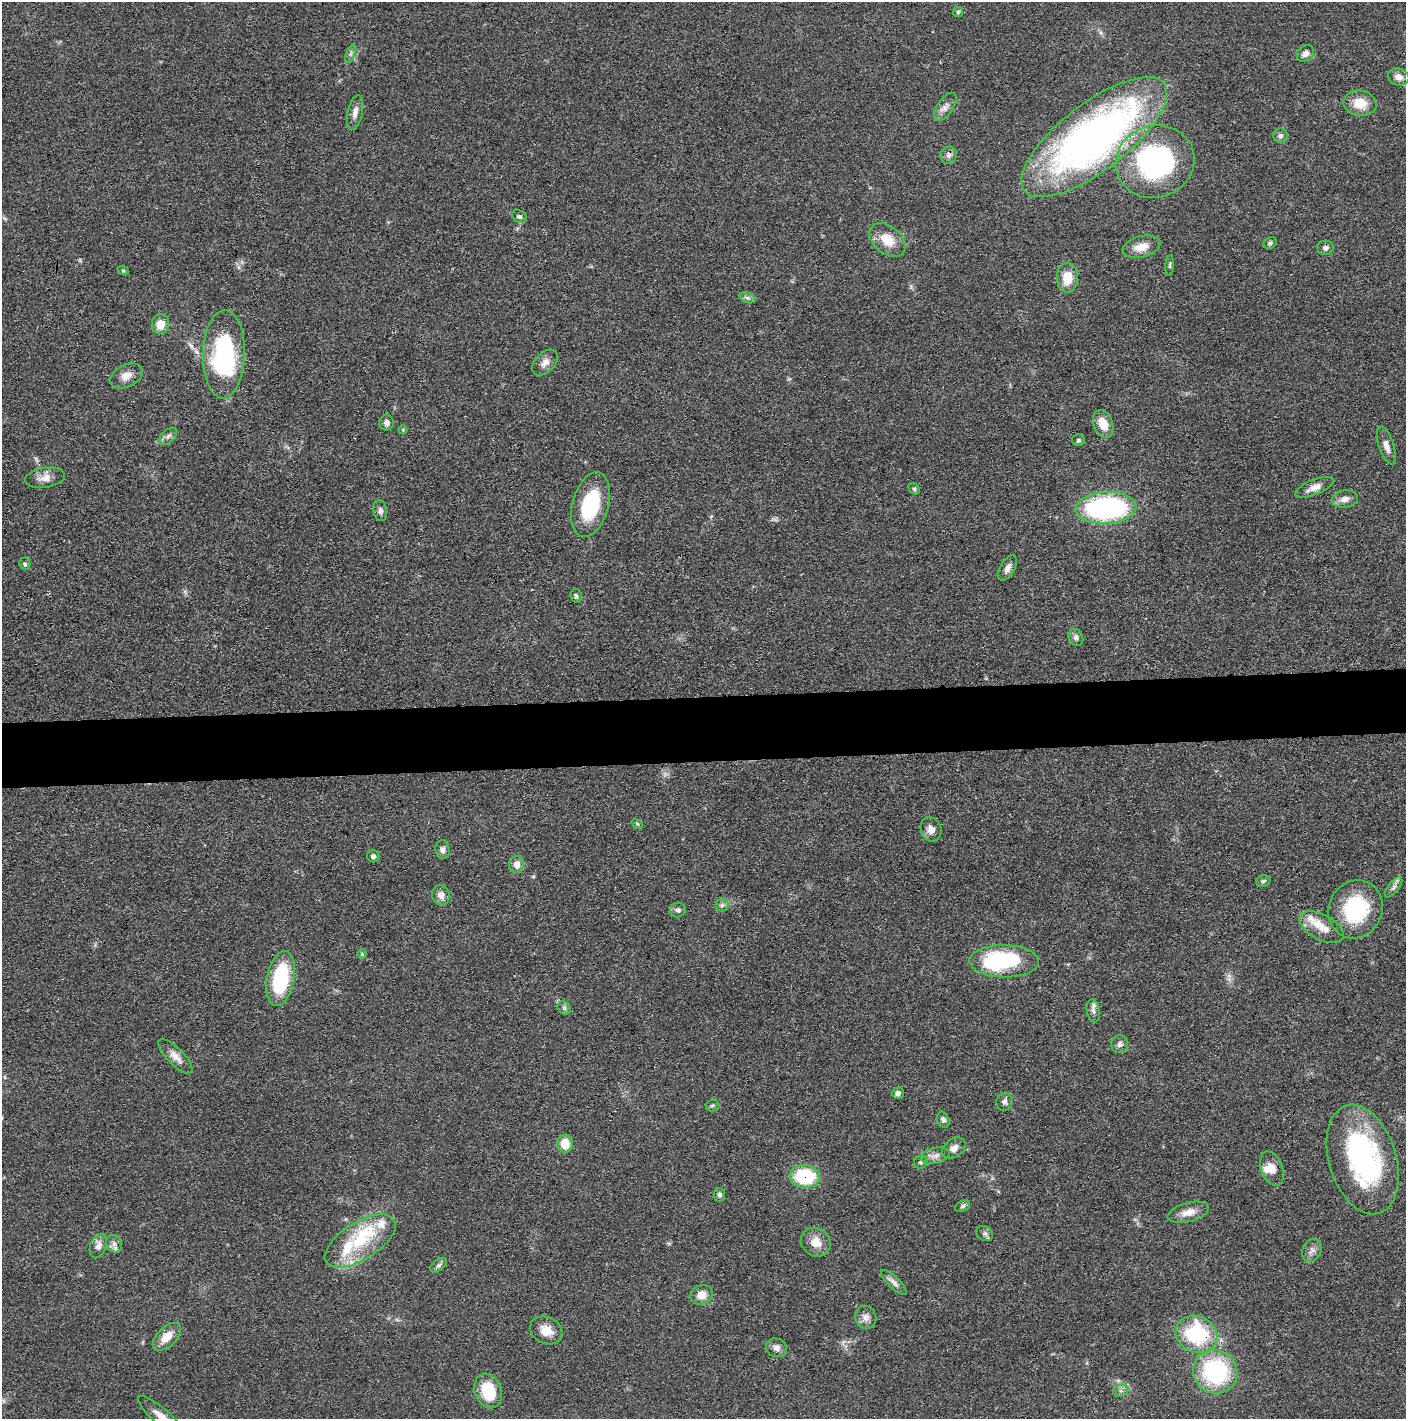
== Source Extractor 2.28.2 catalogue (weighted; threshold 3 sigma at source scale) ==
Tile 5 of 3 x 3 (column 2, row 2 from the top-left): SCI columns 1416-2819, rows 1424-2840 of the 4235 x 4264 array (HDU 1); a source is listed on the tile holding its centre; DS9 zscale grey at full resolution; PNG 1408 x 1421 px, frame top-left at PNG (2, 2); each listed source drawn as its Kron ellipse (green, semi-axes under 4 px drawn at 4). Shown black and unused: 5% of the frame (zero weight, under 3 of 4 exposures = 1% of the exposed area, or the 3 px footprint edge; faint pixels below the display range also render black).
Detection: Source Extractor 2.28.2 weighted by HDU 2 'WHT'; one run over the whole footprint, this tile lists its part. Background 0.0475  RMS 0.0051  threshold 0.023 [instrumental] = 3 sigma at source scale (4.5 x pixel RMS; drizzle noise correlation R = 1.50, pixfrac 1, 0.05/0.05 arcsec/px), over >= 5 px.
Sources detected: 101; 2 inside a brighter object's white glare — neither listed nor drawn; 7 inside a brighter listed object's ellipse — not listed separately; the other 92 listed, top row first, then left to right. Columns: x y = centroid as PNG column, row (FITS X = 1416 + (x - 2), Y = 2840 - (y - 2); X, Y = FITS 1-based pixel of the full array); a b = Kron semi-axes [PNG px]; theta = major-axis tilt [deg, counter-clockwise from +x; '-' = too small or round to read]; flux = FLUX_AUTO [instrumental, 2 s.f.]
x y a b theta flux
958 12 5 5 - 0.76
351 54 10 3 69 1.1
1305 54 9 7 33 2.4
1399 77 11 8 -15 3.7
1360 103 16 12 -10 9.4
945 107 16 7 55 3.3
355 112 18 7 78 3.6
1280 136 7 7 - 1.8
1094 137 88 33 38 280
949 155 9 8 - 2
1155 162 40 36 18 98
519 216 8 5 -32 1.3
887 240 21 13 -39 9.6
1270 243 7 5 35 1.1
1142 247 19 10 15 6.9
1325 248 8 7 - 1.7
1170 265 10 4 86 1
123 270 6 4 -19 0.66
1067 278 15 10 -90 9.6
747 298 8 5 -19 1.5
160 324 10 8 84 7.1
224 354 44 21 88 69
545 362 15 10 45 3.7
126 376 17 11 26 4.7
386 423 8 7 - 2
1103 424 14 9 -70 8.7
403 430 4 4 - 0.49
168 436 11 6 43 1.9
1078 440 6 5 - 0.96
1386 445 20 7 -71 4
45 478 20 10 8 4.7
1314 487 20 7 22 4.4
914 489 6 5 - 0.84
1345 499 13 8 8 3.3
591 505 33 18 74 34
1106 508 30 16 3 100
380 511 11 7 -80 1.8
25 564 6 5 - 1
1008 568 14 7 61 2.8
576 596 7 5 -79 1.2
1076 637 9 7 -61 2
637 824 6 4 -30 0.7
931 829 12 10 -70 3.9
442 850 9 7 -82 2.3
373 856 6 6 - 1.5
517 865 8 7 - 3.9
1263 881 7 6 - 1.1
1394 887 12 5 52 1.8
441 895 10 8 -63 3.5
722 905 6 6 - 1.4
1356 909 30 26 66 39
678 910 8 7 - 1.6
1322 927 24 13 -28 8.4
362 954 5 5 - 0.58
1004 961 35 16 -1 51
281 979 28 13 79 40
564 1008 7 6 - 1.2
1093 1011 12 6 -81 2
1120 1044 9 8 - 2
176 1056 22 8 -46 4.8
898 1093 6 5 - 1.9
1004 1102 9 8 - 1.8
712 1106 7 6 - 1
943 1120 8 6 -67 1.6
565 1144 9 8 - 8.9
954 1148 13 9 36 3.3
936 1156 14 8 11 3
1363 1159 56 33 -73 93
921 1162 7 6 - 1.2
1272 1168 18 10 -69 5.1
805 1176 15 11 -5 34
720 1195 7 5 -83 1.5
963 1206 8 5 27 1
1188 1212 21 9 14 5.8
985 1234 9 7 -36 1.7
360 1241 40 18 32 27
816 1242 15 14 - 7
114 1244 9 7 -57 2.4
98 1246 12 8 71 3.4
1312 1250 12 9 63 2.9
438 1265 10 5 37 1.4
894 1282 17 6 -44 2.8
702 1295 11 9 22 5
866 1317 12 10 -66 3.3
546 1330 17 13 -26 6.7
1196 1334 21 18 -23 44
167 1337 17 9 45 7.5
776 1348 11 9 -24 2.5
1215 1372 22 21 - 56
488 1391 18 13 -69 19
1121 1391 8 6 19 1.6
162 1418 31 8 -41 8
Overlapping masked pixels (flux is a lower limit): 3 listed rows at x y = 805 1176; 1196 1334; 1215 1372
Isophote crosses this tile's border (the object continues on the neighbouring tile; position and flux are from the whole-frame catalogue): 1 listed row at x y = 162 1418